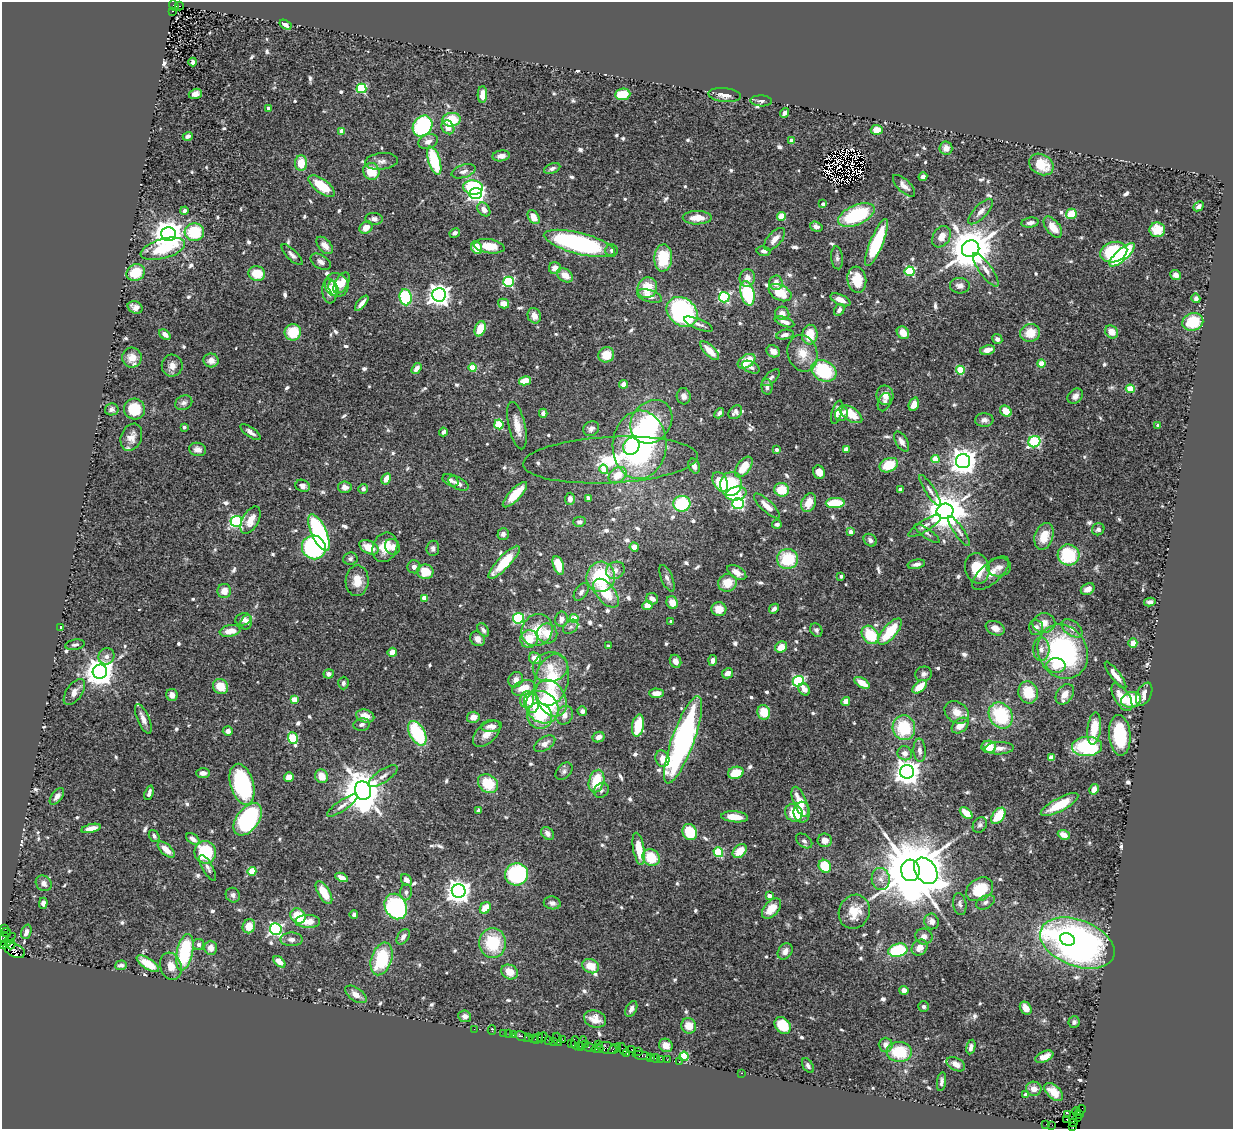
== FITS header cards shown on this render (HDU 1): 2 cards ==
NAXIS1  =                 1231
NAXIS2  =                 1127

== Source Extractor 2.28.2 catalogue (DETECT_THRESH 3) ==
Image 1231 x 1127 px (HDU 1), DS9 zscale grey, 1 PNG px = 1 image px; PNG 1235 x 1131 px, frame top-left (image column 1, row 1127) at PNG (2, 2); each listed source drawn as its Kron ellipse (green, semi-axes under 4 px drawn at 4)
Background 0.49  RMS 0.026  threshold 0.0785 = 3 sigma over >= 5 px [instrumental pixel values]
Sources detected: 785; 7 with non-positive FLUX_AUTO (blend fragments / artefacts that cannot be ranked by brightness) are neither listed nor drawn; of the other 778, the 500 brightest by FLUX_AUTO listed and drawn (278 fainter detections omitted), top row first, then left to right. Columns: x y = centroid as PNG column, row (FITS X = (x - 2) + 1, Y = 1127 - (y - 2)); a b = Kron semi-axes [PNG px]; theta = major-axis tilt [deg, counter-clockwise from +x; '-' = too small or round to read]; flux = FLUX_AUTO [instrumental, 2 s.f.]
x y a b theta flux
174 6 6 3 -50 180
179 6 4 3 - 25
172 11 3 2 - 9.1
286 25 6 4 -31 7.3
193 62 4 4 - 5.8
361 88 5 4 - 140
195 94 7 5 16 11
623 94 7 5 6 47
482 95 8 4 89 18
725 95 16 7 -6 14
761 101 10 5 -2 5.2
268 108 3 3 - 5.9
784 113 5 4 - 6.5
452 120 9 7 8 53
422 126 11 9 54 160
448 127 7 6 - 16
877 130 6 5 - 24
342 131 4 4 - 24
188 136 5 4 - 5.2
791 141 4 4 - 18
428 142 10 7 23 12
946 148 6 6 - 17
501 156 9 5 8 8.7
381 161 16 8 6 12
434 161 14 6 -73 95
301 163 8 6 90 36
1041 164 13 10 -31 46
552 168 8 5 21 6.1
371 171 8 8 - 44
464 171 12 6 18 8.9
923 177 4 4 - 8
322 186 15 7 -36 62
904 186 14 6 -44 11
473 187 10 7 -9 130
476 193 6 5 - 520
823 204 4 3 - 6.7
1199 206 6 4 42 5.3
484 209 7 5 -52 11
184 211 4 4 - 7.1
981 212 16 6 47 13
1071 214 5 5 - 41
856 215 19 9 23 150
781 216 4 4 - 58
534 217 8 5 -57 22
697 218 14 6 0 27
374 219 9 6 -6 7.9
1030 223 9 5 8 7.4
816 227 6 5 - 8.9
1053 227 12 7 -53 26
366 228 7 5 38 17
1157 230 8 7 - 40
194 232 9 9 - 79
455 233 5 4 - 6.9
169 234 7 7 - 2900
941 237 11 8 57 18
774 239 14 7 48 15
579 243 37 10 -14 320
877 243 25 6 67 130
325 245 10 6 -48 16
489 246 15 7 -8 37
477 248 6 5 - 30
163 249 23 9 16 79
971 249 9 8 - 7600
612 250 6 6 - 5.9
764 251 7 5 -11 5.6
1114 252 14 10 17 130
292 255 14 5 -45 6.8
1122 255 16 6 42 150
663 258 13 9 86 72
837 258 11 6 -84 5.8
321 262 11 6 -31 8.5
555 268 6 6 - 17
986 270 20 6 -54 14
910 271 5 5 - 140
136 272 9 8 - 52
257 274 8 7 - 45
565 275 9 6 -35 22
1176 275 5 4 - 9.2
747 278 9 7 83 15
857 280 13 9 -82 45
508 282 5 5 - 180
342 283 12 6 59 27
776 283 7 6 - 14
337 285 12 11 - 36
960 286 10 7 -4 9.1
333 288 8 5 -74 13
647 288 10 9 - 42
329 291 12 7 -84 19
747 293 12 6 -76 120
780 293 12 7 -26 52
439 295 7 7 - 1300
649 296 13 6 -17 17
405 297 8 6 -84 100
724 297 5 5 - 220
1196 298 5 4 - 6.5
840 300 10 5 -24 15
362 303 9 4 50 10
503 303 5 4 - 19
135 307 8 6 -26 10
839 310 6 5 - 6.1
682 312 17 13 -40 340
782 313 7 6 - 12
534 316 8 6 -69 12
784 322 10 4 -21 11
1193 322 10 8 19 63
699 324 15 5 -22 8.1
480 329 8 5 67 36
293 332 8 8 - 49
1111 332 7 6 - 19
903 333 7 5 -47 20
1030 333 10 9 - 35
165 334 6 4 -39 11
785 335 9 4 12 9
810 335 10 7 82 44
997 339 5 4 - 7.2
987 350 7 4 13 19
710 351 12 5 -44 26
773 351 7 5 -28 12
802 353 19 14 -75 33
606 355 8 7 - 34
132 358 10 10 - 20
211 360 7 7 - 15
746 361 10 6 33 47
1041 364 4 4 - 42
172 366 11 10 - 14
751 367 9 5 -24 6.3
473 368 4 4 - 56
416 369 6 4 55 12
960 370 4 4 - 70
824 371 13 10 -29 120
771 378 11 5 42 5.6
525 381 6 4 11 27
623 384 4 4 - 12
767 387 7 5 -86 6.7
1130 389 4 4 - 60
885 395 10 8 -80 16
684 396 8 7 - 8.9
1075 396 8 6 42 9.6
884 402 9 6 70 5.2
184 403 9 7 24 6.4
914 404 7 5 70 16
112 409 7 6 - 6.3
134 409 10 10 - 55
1006 411 6 5 - 26
735 412 8 6 44 7.2
837 412 12 5 74 12
543 413 4 4 - 6.4
719 413 6 4 49 5.5
841 414 7 6 - 10
851 414 13 6 -34 38
984 420 9 7 2 9.1
651 422 23 19 50 140
499 424 5 4 - 79
1158 425 4 3 - 7
517 426 24 8 -77 23
184 427 4 3 - 5.5
591 429 8 7 - 6.9
250 432 12 5 -35 7.8
443 432 4 3 - 5.9
131 437 14 10 68 16
902 442 11 5 -59 10
1034 442 6 5 - 190
640 445 34 27 87 390
631 446 9 7 58 63
198 449 8 6 -14 10
846 449 4 4 - 18
776 450 3 3 - 5.5
935 459 4 4 - 47
610 460 87 23 3 140
963 461 7 7 - 2200
889 465 9 6 23 49
694 466 8 5 -66 9.1
744 467 12 6 53 40
604 469 5 4 - 32
819 472 7 5 -63 16
617 475 10 7 35 27
386 479 6 4 63 15
451 480 8 5 -25 6.3
720 482 11 7 -63 58
458 483 11 5 -27 9.4
731 484 12 10 76 81
303 486 7 6 - 8.9
345 487 7 5 -7 12
363 489 5 4 - 5.9
782 490 7 6 - 45
900 490 4 3 - 10
930 490 18 5 -58 8.6
736 494 10 7 11 65
515 495 16 6 46 45
588 498 4 3 - 7.1
570 499 6 5 - 9.1
809 503 10 7 65 26
835 503 9 5 2 60
682 504 8 8 - 94
738 504 5 5 - 240
767 506 17 6 -43 17
945 511 8 7 - 5500
251 520 15 8 62 22
236 521 6 5 - 310
579 522 6 5 - 5.7
777 524 5 3 - 6.1
925 526 19 5 32 11
1098 529 6 6 - 5.9
959 531 17 5 -55 8.4
319 532 20 7 -66 290
850 532 4 4 - 13
927 533 15 5 -36 6
503 534 6 5 - 7.6
1044 536 13 9 73 35
870 540 7 6 - 6.6
314 547 12 11 - 220
369 547 10 6 -27 30
385 547 15 12 67 32
392 547 8 7 - 12
634 547 4 4 - 13
433 548 8 6 84 5.7
1069 555 11 10 - 110
350 559 7 6 - 5.4
788 559 10 10 - 85
504 562 22 6 47 55
916 564 9 4 10 7
558 565 10 5 -71 45
414 567 6 6 - 8.1
999 567 12 9 1 12
977 568 15 12 -76 52
615 570 10 8 34 13
425 572 8 7 - 39
737 572 10 6 -32 16
991 573 23 10 41 24
841 576 4 3 - 6
601 577 15 14 - 130
667 578 14 5 -68 8.3
357 581 15 11 89 27
727 583 9 9 - 34
1088 589 7 5 29 12
224 591 7 7 - 19
581 592 10 6 57 7.5
606 593 17 9 -51 51
424 598 4 4 - 29
652 599 6 5 - 11
1150 602 6 4 10 6.3
672 603 6 5 - 23
647 605 5 4 - 21
719 609 7 7 - 25
774 609 5 4 - 6.9
518 618 5 5 - 190
243 619 8 6 15 9.6
561 619 7 6 - 11
574 619 4 4 - 55
671 621 3 3 - 6.5
246 622 7 5 72 7.7
1044 623 11 10 - 18
571 627 8 6 40 5.4
1036 627 7 7 - 9.1
60 628 3 3 - 12
995 628 10 6 -23 14
1072 628 12 7 -37 12
483 630 7 5 -57 6.6
537 630 16 15 - 50
816 630 7 5 -56 5.4
230 631 10 5 10 23
890 631 16 7 49 64
547 633 10 10 - 29
870 635 10 7 -53 74
477 639 8 6 -45 12
529 639 9 8 - 36
1133 643 5 4 - 19
75 645 10 5 10 5.4
608 646 4 3 - 6.8
781 647 6 5 - 23
1041 649 12 8 -90 13
1063 651 28 24 -60 340
392 652 4 4 - 19
106 656 8 7 - 8.9
535 658 6 5 - 23
713 660 5 4 - 7.9
676 661 7 5 -62 9.7
1056 666 9 7 1 24
550 667 17 15 10 38
100 672 7 7 - 2800
727 673 6 5 - 13
329 674 5 4 - 8.4
924 674 8 7 - 7.2
1115 675 16 4 -53 16
516 680 8 7 - 9.9
552 680 26 16 75 100
798 681 5 5 - 230
343 683 6 5 - 5.2
862 683 8 4 -32 29
221 687 8 7 - 32
920 687 8 5 41 34
524 688 12 7 17 32
804 689 6 5 - 10
74 692 15 7 55 15
1028 692 11 9 -76 51
656 693 7 4 -2 18
1065 694 11 8 55 17
1144 694 12 7 65 13
172 695 6 5 - 10
1122 697 16 7 -58 27
551 698 19 14 -59 87
294 699 4 4 - 32
527 699 8 7 - 31
1131 700 10 8 12 55
846 701 4 4 - 14
532 703 10 7 -82 36
542 707 17 15 -43 150
582 711 5 4 - 8
764 712 7 6 - 43
957 712 13 10 -36 20
565 715 9 8 - 12
1001 715 14 11 -58 120
365 716 9 6 -15 21
540 716 13 12 - 49
473 717 6 5 - 15
143 719 16 6 -67 13
362 724 8 6 10 6.1
960 725 9 6 40 19
491 726 11 6 5 16
638 726 11 6 80 58
904 728 12 11 - 92
1094 728 16 6 83 45
228 731 5 4 - 8.4
417 733 13 7 -61 130
487 734 16 9 43 23
1120 735 20 10 -85 80
598 737 6 5 - 11
293 738 6 4 -71 100
683 740 46 11 70 530
545 744 12 6 31 12
1087 746 15 9 2 160
989 747 7 6 - 34
999 748 14 6 3 11
920 750 12 6 -86 9.1
905 753 7 7 - 12
1051 758 4 4 - 25
662 759 8 7 - 19
564 771 10 7 46 6.1
907 772 7 7 - 2100
203 773 7 4 -1 8.7
736 773 8 6 18 41
322 776 7 6 - 25
383 776 17 6 33 11
289 777 5 5 - 20
596 781 11 7 74 63
242 784 21 11 -74 190
488 784 11 8 -40 58
1094 789 5 4 - 15
601 790 8 6 44 5.1
363 791 9 8 - 6400
149 793 7 3 70 6.3
57 796 10 5 53 8
800 802 16 6 -69 39
1060 805 21 6 28 59
342 806 18 5 35 11
478 811 4 4 - 12
802 812 10 8 -89 18
794 813 9 8 - 48
966 813 7 4 -41 29
998 816 9 5 53 55
735 817 13 5 -5 26
248 819 18 11 53 200
980 825 8 6 57 5.3
91 828 10 4 13 18
690 832 8 7 - 79
547 833 7 5 -49 8.9
1064 835 6 4 -23 19
154 836 6 4 -54 5.1
193 839 7 4 -34 9.8
825 840 7 6 - 14
804 841 9 6 -38 5.7
639 849 16 5 -81 48
166 850 10 5 -42 20
740 851 8 6 46 31
205 852 11 10 - 110
718 852 5 4 - 120
651 857 9 8 - 54
825 866 7 6 - 61
208 868 14 5 -61 7.5
910 870 11 9 -84 23000
252 871 4 4 - 60
926 871 14 10 -56 1800
517 874 11 11 - 180
342 877 6 4 -27 14
881 879 11 9 -85 12
406 880 6 5 - 10
44 883 8 7 - 9.2
980 889 14 11 32 60
459 891 7 7 - 1600
406 892 8 6 89 5.4
324 893 13 6 -59 40
233 895 7 7 - 7.5
769 896 4 4 - 11
985 902 10 6 28 6.9
43 903 5 4 - 6.1
552 903 8 6 -10 9.9
960 904 11 6 -81 6.1
396 906 13 10 -62 280
485 908 6 5 - 29
771 909 12 7 48 29
854 912 17 15 64 41
354 915 4 4 - 6
298 916 8 7 - 54
308 921 12 6 -1 26
932 921 8 7 - 9.4
249 926 7 6 - 27
5 928 3 2 - 21
276 929 6 6 - 390
26 932 7 5 71 9.1
6 933 5 4 - 55
924 936 8 8 - 9.1
403 937 9 5 56 8.3
4 938 5 4 - 99
291 939 11 7 0 10
1067 939 8 6 -23 62
8 941 10 4 47 260
493 943 15 13 -86 89
1077 943 39 23 -21 770
11 944 5 3 - 120
199 944 6 5 - 5.7
211 948 7 6 - 14
920 948 9 7 44 16
14 950 11 6 -26 430
898 950 10 6 13 120
785 951 9 6 57 11
185 952 18 8 78 140
382 959 17 10 71 100
279 962 7 4 -41 19
148 964 13 5 -33 35
121 965 6 4 5 6.1
171 966 14 10 -72 19
591 966 9 7 -27 30
510 972 9 7 -28 24
904 990 5 4 - 9.1
356 994 12 6 -35 16
924 1007 5 5 - 5.3
1026 1008 7 5 -55 16
631 1009 8 5 62 7.3
465 1016 6 5 - 11
595 1019 11 8 -16 18
1074 1022 5 5 - 5.1
689 1026 8 7 - 22
783 1026 9 7 -51 57
474 1029 2 2 - 7
492 1030 4 3 - 6.9
504 1033 2 2 - 14
509 1034 2 2 - 5.6
514 1035 3 3 - 43
522 1036 8 3 -22 33
529 1037 3 2 - 18
542 1037 5 3 - 42
533 1038 3 3 - 18
537 1038 6 3 48 41
558 1039 7 4 -74 54
563 1040 2 2 - 17
549 1041 3 2 - 13
554 1042 3 2 - 32
576 1043 6 4 -86 83
582 1043 7 3 71 69
571 1044 3 2 - 32
586 1044 3 3 - 75
598 1045 3 2 - 19
666 1045 7 6 - 14
886 1045 7 7 - 13
580 1046 3 2 - 25
971 1047 7 4 77 6.9
589 1048 7 3 -13 82
607 1048 10 5 -13 160
597 1049 6 3 6 59
614 1049 7 3 33 35
622 1049 6 2 -56 36
632 1050 3 3 - 24
639 1051 3 2 - 21
899 1052 12 10 -4 72
627 1054 4 3 - 29
642 1056 9 3 -9 73
684 1056 4 4 - 93
650 1057 2 2 - 17
1044 1057 9 5 24 16
656 1058 4 2 - 27
661 1059 2 2 - 12
667 1060 2 2 - 8.2
679 1062 2 2 - 10
956 1064 10 6 -28 13
808 1066 8 5 -58 5.5
741 1073 3 2 - 120
941 1082 9 4 82 5.5
1034 1089 8 7 - 12
1054 1092 11 6 -43 24
1025 1095 4 3 - 8
1080 1110 6 3 53 42
1077 1111 4 3 - 58
1067 1115 3 3 - 21
1080 1115 3 2 - 22
1077 1117 3 2 - 17
1067 1120 4 3 - 25
1074 1122 3 3 - 120
1046 1124 2 2 - 5.8
1052 1125 2 2 - 7.9
1073 1127 3 3 - 36
At the frame edge (FLAGS 8, measured only in part): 1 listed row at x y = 1073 1127
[278 fainter detections neither listed nor drawn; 7 non-positive-flux detections neither listed nor drawn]